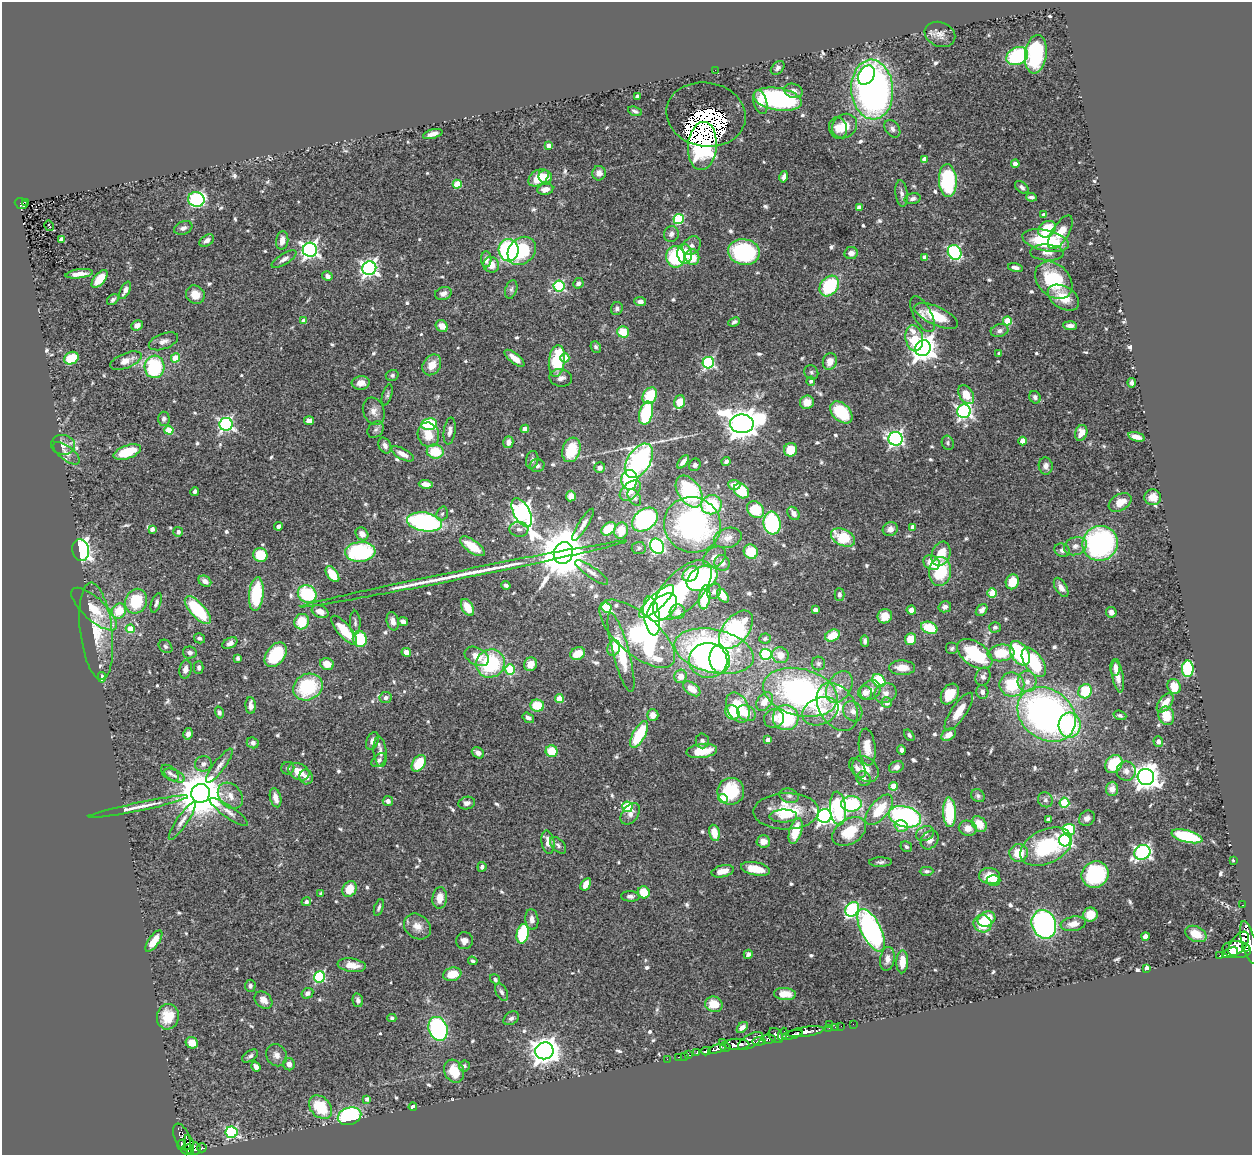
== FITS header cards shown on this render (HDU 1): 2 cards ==
NAXIS1  =                 1250
NAXIS2  =                 1153

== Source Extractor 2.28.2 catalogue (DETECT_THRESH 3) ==
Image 1250 x 1153 px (HDU 1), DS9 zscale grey, 1 PNG px = 1 image px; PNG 1254 x 1157 px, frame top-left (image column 1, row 1153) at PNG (2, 2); each listed source drawn as its Kron ellipse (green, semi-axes under 4 px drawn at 4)
Background 0.848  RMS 0.035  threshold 0.104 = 3 sigma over >= 5 px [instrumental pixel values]
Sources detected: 685; of the 685, the 500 brightest by FLUX_AUTO listed and drawn (185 fainter detections omitted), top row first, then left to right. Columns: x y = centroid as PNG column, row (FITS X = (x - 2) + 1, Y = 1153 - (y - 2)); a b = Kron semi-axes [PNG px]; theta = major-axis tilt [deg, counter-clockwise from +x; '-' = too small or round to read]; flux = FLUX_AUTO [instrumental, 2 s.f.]
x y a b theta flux
940 34 16 12 -21 19
1036 54 19 11 82 220
1017 56 11 8 23 190
778 68 8 5 45 6.8
715 70 2 2 - 13
866 75 10 7 57 250
872 90 30 21 -85 1200
794 91 9 7 -19 12
637 97 4 4 - 15
778 99 24 11 -10 350
760 102 12 6 -74 26
635 111 7 4 -20 5.6
706 115 40 32 -10 490
844 126 13 11 42 44
838 128 11 9 -72 23
892 129 9 7 -54 9.7
433 134 10 4 15 18
549 146 4 4 - 21
702 146 24 14 86 1200
925 159 4 4 - 21
1015 164 4 4 - 20
599 173 7 7 - 13
545 177 7 6 - 21
784 177 6 4 77 10
538 178 11 7 34 55
948 181 16 9 -85 240
457 184 4 4 - 68
1022 187 8 5 -41 7
545 189 8 5 10 17
902 193 13 6 -83 11
1031 197 5 3 - 5.9
196 199 8 7 - 370
913 199 8 5 14 7.5
26 202 3 2 - 6.8
21 204 6 5 - 23
859 207 4 4 - 14
1044 215 4 3 - 9
679 219 5 5 - 180
49 226 5 3 - 35
183 228 9 6 20 11
1047 229 9 7 37 77
1060 232 19 8 58 42
671 234 8 7 - 11
62 240 4 4 - 19
207 240 8 5 33 12
282 240 9 6 83 18
1046 241 23 10 -12 160
692 246 10 8 46 12
310 250 7 7 - 850
509 250 11 10 - 300
522 251 15 12 47 150
744 252 16 13 -9 270
955 252 8 6 -57 290
851 253 7 6 - 13
1047 253 17 8 -4 18
685 254 10 7 -82 63
675 257 11 9 -82 150
692 257 8 7 - 41
924 257 4 4 - 13
284 259 14 5 32 12
486 259 8 5 -90 12
491 265 8 7 - 27
1015 267 8 4 -13 10
369 268 7 7 - 850
79 274 14 4 7 20
327 276 5 5 - 9.8
100 279 10 5 49 49
1054 280 21 16 -45 150
578 283 5 5 - 8.7
559 286 5 5 - 210
829 286 11 8 51 160
511 289 9 5 73 6.8
125 290 9 4 64 13
443 293 8 6 17 13
195 295 10 8 -42 32
1063 298 17 11 -32 45
113 300 6 4 38 6.9
640 302 6 4 -7 12
617 309 7 5 67 6.1
922 314 20 9 -62 20
936 316 23 9 -24 72
304 321 4 4 - 29
1007 321 4 4 - 79
734 322 6 4 25 6.4
137 325 6 5 - 17
442 326 6 5 - 24
1070 326 7 4 -4 10
999 331 9 6 15 9
623 332 6 5 - 52
914 338 13 8 -80 71
163 341 15 7 21 14
596 347 6 5 - 5.2
923 348 8 7 - 2400
999 354 4 3 - 6.1
71 358 7 6 - 82
175 358 5 4 - 57
514 358 12 5 -38 20
565 358 4 4 - 61
126 361 17 7 22 26
557 361 16 8 83 120
830 362 8 7 - 27
708 363 6 5 - 330
432 365 11 8 55 29
154 367 11 10 - 170
811 372 7 6 - 5.9
392 375 6 5 - 5.3
561 378 11 8 -11 13
811 381 4 4 - 7.6
361 383 9 6 7 22
1132 383 5 4 - 6.6
387 395 11 4 72 5.3
966 395 10 6 -58 46
650 396 9 6 60 86
1035 397 6 5 - 8.5
680 402 7 5 73 49
807 402 7 6 - 28
374 411 14 10 -70 18
964 411 7 6 - 650
841 412 13 8 -45 120
646 413 12 6 75 160
164 419 7 6 - 6.5
309 421 5 4 - 13
226 424 6 6 - 590
429 424 8 6 9 160
742 424 12 9 0 4500
525 429 4 4 - 34
169 430 4 4 - 80
376 430 9 7 45 7.8
450 431 13 6 82 13
1081 433 8 6 72 24
428 435 12 10 -71 43
1136 437 9 4 -14 18
895 439 7 7 - 660
1023 441 4 4 - 32
508 442 6 5 - 14
948 443 7 6 - 5.4
63 445 12 10 -9 22
385 446 8 6 -62 10
571 450 12 9 72 92
790 450 7 6 - 57
435 451 8 7 - 69
127 452 14 6 19 81
66 453 16 7 -38 14
402 454 12 5 -28 21
532 460 9 6 80 7.8
639 461 19 11 57 480
726 461 4 3 - 5.2
683 462 8 4 51 12
695 465 6 5 - 5.7
537 466 7 6 - 7.7
1046 466 8 7 - 14
600 468 5 5 - 11
629 480 10 8 85 170
426 484 7 4 -7 20
734 485 6 5 - 24
630 490 12 7 42 36
195 491 4 4 - 6.9
689 491 17 11 -56 220
741 491 8 6 -44 68
571 496 5 5 - 17
634 497 9 5 -58 6.4
1153 497 8 8 - 32
1120 502 12 8 31 34
711 505 10 9 - 120
756 510 9 7 -42 77
522 513 16 8 -62 1200
794 513 7 5 -54 14
442 514 7 5 71 5.5
645 520 14 10 38 330
425 522 17 9 -9 410
772 523 11 8 -83 260
583 525 18 5 58 13
692 525 29 27 -31 530
279 526 4 4 - 9.2
913 527 4 4 - 16
152 529 4 4 - 11
519 529 9 7 -1 11
609 529 8 5 39 68
890 529 7 7 - 14
621 531 8 7 - 45
178 532 5 5 - 7.2
362 534 7 6 - 19
843 537 12 8 -27 93
728 538 14 10 14 20
1100 543 18 17 - 480
472 546 14 6 -35 58
657 546 8 6 -56 480
1075 546 12 9 21 16
639 548 7 6 - 6
81 550 11 8 -79 530
1062 550 8 6 -26 11
360 552 15 9 4 250
751 552 7 7 - 61
563 553 11 9 69 13000
941 554 12 9 68 48
260 555 7 7 - 71
715 557 13 9 37 18
722 563 8 7 - 14
932 563 8 7 - 35
940 571 14 11 82 130
592 572 20 5 -35 12
332 574 9 5 -54 53
464 574 166 4 11 120
691 574 9 6 45 73
702 578 16 11 30 460
205 581 7 5 -34 14
1012 582 7 6 - 50
506 585 4 3 - 7.1
1061 587 10 5 -60 13
683 590 37 19 46 220
714 591 8 6 57 8.8
992 593 5 5 - 84
256 594 17 7 84 140
307 594 10 8 -31 150
839 594 6 5 - 5.3
723 596 8 5 -54 35
705 597 12 5 83 97
136 601 13 10 67 100
657 601 23 7 43 520
156 603 10 5 71 7.4
467 607 9 5 -60 38
606 607 5 5 - 150
662 607 17 10 42 390
945 607 6 5 - 9
94 609 29 11 -42 64
198 610 17 7 -48 160
815 610 4 4 - 17
911 610 4 4 - 18
982 610 7 5 46 11
119 611 8 7 - 59
320 612 9 6 -22 17
677 612 8 7 - 17
1111 612 5 5 - 11
652 616 20 8 -81 810
885 616 7 7 - 33
393 621 9 6 -76 16
403 621 5 4 - 13
302 622 8 7 - 59
355 623 12 5 -89 7.5
995 627 6 5 - 6.2
929 628 8 5 -21 75
130 629 4 4 - 47
344 630 18 6 -49 61
736 630 22 13 51 330
96 631 49 16 -83 92
637 634 46 20 -40 510
832 635 8 5 23 47
199 638 5 5 - 5.4
360 639 8 7 - 97
765 639 6 5 - 5.6
911 639 6 5 - 43
865 641 6 4 -88 7.5
230 643 8 5 27 10
165 646 7 6 - 5.6
614 648 8 6 69 30
952 648 6 6 - 5.3
714 651 40 21 -13 700
406 652 5 4 - 17
621 652 41 8 -75 91
190 653 7 6 - 8.3
1001 653 13 8 6 75
1020 653 13 8 -59 180
578 654 7 6 - 39
766 654 6 5 - 220
975 654 20 12 -35 190
276 655 14 9 52 110
780 655 8 8 - 32
477 656 13 8 -29 25
238 658 4 3 - 5.1
720 659 14 10 -82 110
708 660 19 17 -3 190
1034 662 17 9 -55 140
490 663 14 13 - 190
818 663 7 6 - 7.2
327 664 7 5 -19 30
531 664 7 6 - 27
199 667 6 5 - 5.4
1115 667 8 5 88 11
902 668 13 7 -1 35
185 669 9 6 79 13
510 669 5 5 - 120
1188 669 8 6 89 190
681 676 7 6 - 18
102 677 5 4 - 9.3
983 677 9 7 67 10
1118 677 16 5 -79 21
879 681 7 5 -42 110
1027 681 11 9 87 20
1012 685 12 12 - 110
1174 686 7 6 - 39
308 687 15 13 29 160
839 687 17 11 58 37
692 689 10 6 -36 27
870 690 11 9 39 17
1085 691 7 6 - 89
800 692 38 23 -15 740
982 692 7 6 - 9.4
865 693 7 6 - 18
885 693 11 9 21 18
950 694 11 8 56 47
386 698 6 5 - 9
559 699 4 4 - 57
764 701 10 7 54 31
887 703 5 5 - 16
1165 703 11 6 52 34
251 706 8 5 -89 14
537 706 7 6 - 63
738 707 16 10 -63 110
837 707 26 18 -58 83
820 711 19 13 23 57
853 711 10 9 - 17
732 712 8 6 -46 58
959 712 22 7 55 39
219 713 6 4 -75 5.2
746 713 10 7 -29 24
1046 714 31 25 -37 1000
653 715 6 5 - 20
1120 715 6 4 -20 6
1166 716 9 8 - 46
528 718 6 4 -35 8.8
774 718 10 9 - 18
786 718 13 12 - 180
1070 725 12 11 - 200
188 734 6 4 78 9.1
639 734 15 6 61 130
909 735 6 4 -53 5.3
949 735 8 5 33 23
768 740 4 4 - 12
372 741 9 6 67 11
702 741 7 6 - 7.7
1158 742 5 4 - 8.8
253 743 6 5 - 8.8
867 747 18 8 -84 32
901 750 4 4 - 7.6
552 751 6 6 - 71
702 751 15 7 8 66
380 752 15 6 -84 15
478 753 6 5 - 13
379 760 8 5 43 8
419 763 9 6 56 84
203 764 8 7 - 11
1114 764 10 8 52 96
219 766 21 6 53 15
896 767 7 5 25 12
288 768 6 6 - 5.8
857 768 11 6 -54 12
865 769 14 11 -44 30
1126 771 9 9 - 16
299 772 11 8 -28 37
170 773 10 6 -39 8.4
174 776 11 5 -26 9.2
306 777 7 6 - 16
1146 777 8 8 - 2200
864 779 8 6 -54 10
893 786 4 4 - 51
1112 789 7 6 - 18
731 791 13 13 - 120
201 793 9 9 - 11000
230 796 14 11 -51 25
789 796 10 7 -17 8.8
978 796 7 6 - 6.6
275 798 10 5 -76 18
723 799 5 4 - 99
1045 800 8 7 - 7.8
388 801 5 5 - 9.3
467 803 8 6 10 10
1064 803 5 5 - 140
851 804 10 7 2 200
138 807 51 4 12 32
627 807 5 5 - 150
838 809 17 8 -84 180
879 810 18 9 50 76
786 811 33 18 1 94
229 812 23 6 -35 16
949 812 15 6 -88 120
630 814 12 8 52 15
783 816 14 6 1 17
824 816 7 7 - 890
905 817 16 10 -15 430
1087 818 8 7 - 11
1049 819 4 4 - 12
182 821 22 5 56 15
979 824 9 6 -50 38
901 826 7 5 -16 35
968 828 9 7 -13 19
1069 829 6 5 - 140
796 831 13 6 74 64
849 832 18 12 34 76
714 833 8 5 -78 36
925 833 9 7 25 11
1187 836 16 6 -14 190
930 840 10 8 50 13
1065 840 6 6 - 470
763 841 7 6 - 22
548 842 12 6 -81 24
558 845 10 6 -47 7.9
906 847 6 5 - 5.1
1046 847 27 17 25 220
1142 852 8 7 - 570
1019 853 9 8 - 55
1233 860 3 3 - 5.1
881 862 11 4 1 6.6
482 867 5 4 - 7.3
756 869 15 6 -11 42
723 871 11 6 13 27
926 871 7 4 0 6
1095 874 14 13 - 230
990 876 10 8 -8 48
994 880 7 5 3 11
586 884 7 4 59 21
349 889 8 6 63 42
644 892 6 5 - 53
321 893 4 3 - 6.6
630 896 9 5 -2 7.7
440 898 11 7 82 28
306 902 5 4 - 8.2
1243 905 3 2 - 12
379 907 9 4 70 5.4
852 909 8 6 52 360
1090 915 7 7 - 39
532 919 10 6 -83 14
986 919 9 7 24 62
983 924 9 8 - 59
1044 924 14 12 -68 570
1073 924 13 7 10 22
417 926 14 11 -40 26
871 930 23 10 -63 570
523 934 10 6 79 170
1196 934 11 7 -26 41
1145 936 4 4 - 22
154 941 12 5 55 34
464 941 8 8 - 14
1249 942 22 7 -75 3200
1239 944 14 7 53 2000
1245 948 3 2 - 2100
1236 950 14 8 -4 2400
1230 953 8 4 22 1000
748 954 5 4 - 8.4
1220 956 3 3 - 85
887 959 12 7 82 16
473 961 5 3 - 5.3
902 962 11 6 88 37
352 965 14 6 -8 28
1147 968 4 4 - 7.7
452 974 9 6 16 43
320 977 5 5 - 250
495 979 5 4 - 5.4
250 986 6 5 - 7.7
502 992 9 5 -63 6.9
307 993 6 5 - 8.8
785 994 11 6 -3 28
263 1000 10 7 -41 20
358 1000 7 5 -76 7.2
714 1004 9 7 -17 43
168 1017 13 11 80 56
392 1018 4 4 - 7.6
511 1018 8 6 35 8.2
830 1024 3 2 - 53
853 1024 2 2 - 5.7
841 1026 2 2 - 12
742 1027 6 4 44 13
835 1027 2 2 - 9.7
829 1028 3 3 - 10
438 1029 12 9 -71 320
806 1032 18 5 8 1100
783 1034 6 4 65 210
792 1035 10 4 15 1100
776 1036 8 6 -47 440
769 1039 7 4 1 500
750 1041 14 6 31 950
759 1041 6 3 7 360
722 1042 3 2 - 16
192 1043 6 5 - 32
737 1044 12 5 1 2100
725 1047 5 3 - 350
717 1049 9 4 14 940
544 1051 9 8 - 2300
706 1051 5 3 - 160
697 1053 4 3 - 190
276 1055 11 10 - 17
688 1055 4 3 - 63
250 1056 9 5 33 7.2
684 1056 3 2 - 11
678 1057 3 2 - 15
667 1059 2 2 - 6.4
289 1064 6 6 - 13
464 1066 5 5 - 6.8
256 1067 5 4 - 11
454 1071 12 9 -62 61
367 1099 4 4 - 11
320 1107 13 10 -47 89
413 1107 4 3 - 16
349 1116 12 8 16 260
231 1132 6 5 - 290
182 1137 14 7 -66 170
182 1145 5 4 - 180
189 1145 10 4 -79 360
196 1148 6 5 - 160
202 1148 5 4 - 82
187 1149 6 5 - 280
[185 fainter detections neither listed nor drawn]